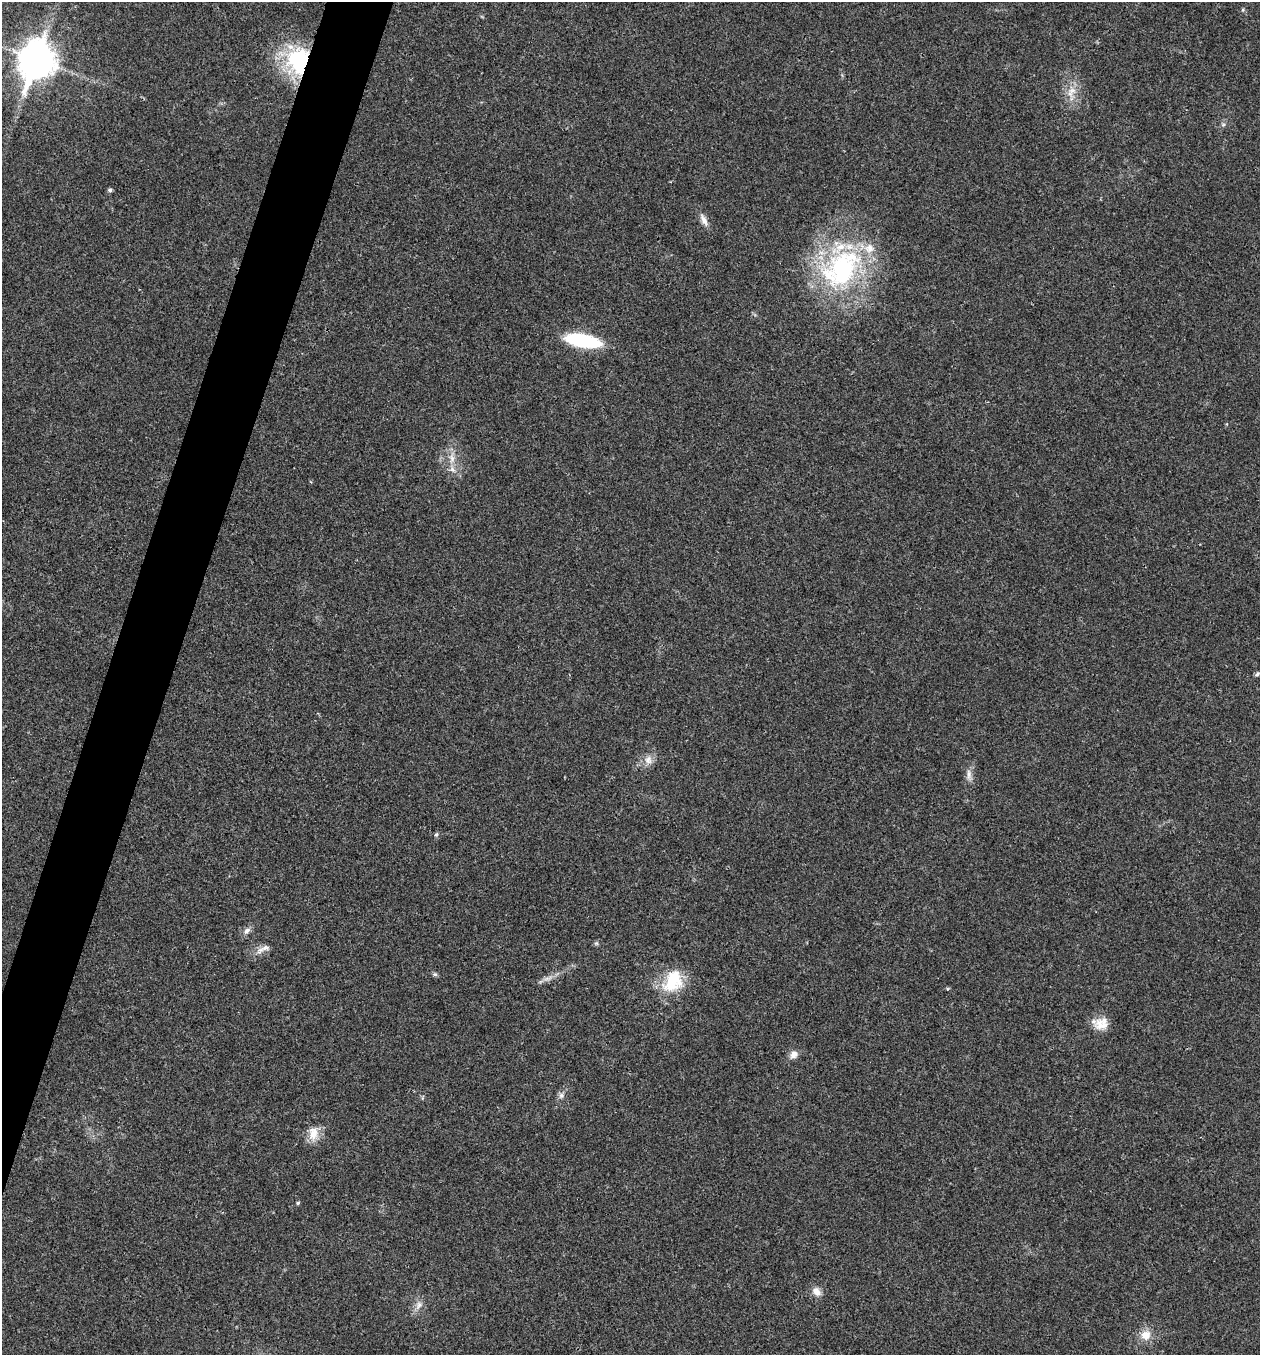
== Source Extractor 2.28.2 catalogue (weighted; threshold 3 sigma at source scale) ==
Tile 7 of 4 x 4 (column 3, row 2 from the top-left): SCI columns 2782-4039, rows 2707-4059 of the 5432 x 5417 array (HDU 1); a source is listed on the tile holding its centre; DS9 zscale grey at full resolution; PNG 1262 x 1357 px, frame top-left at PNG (2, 2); no overlay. Shown black and unused: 4% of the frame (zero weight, under 3 of 4 exposures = <1% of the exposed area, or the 3 px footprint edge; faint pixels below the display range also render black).
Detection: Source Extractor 2.28.2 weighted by HDU 2 'WHT'; one run over the whole footprint, this tile lists its part. Background 0.0212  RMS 0.004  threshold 0.0179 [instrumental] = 3 sigma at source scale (4.5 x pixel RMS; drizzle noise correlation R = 1.50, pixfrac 1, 0.05/0.05 arcsec/px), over >= 5 px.
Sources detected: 29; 4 inside a brighter listed object's ellipse — not listed separately; the other 25 listed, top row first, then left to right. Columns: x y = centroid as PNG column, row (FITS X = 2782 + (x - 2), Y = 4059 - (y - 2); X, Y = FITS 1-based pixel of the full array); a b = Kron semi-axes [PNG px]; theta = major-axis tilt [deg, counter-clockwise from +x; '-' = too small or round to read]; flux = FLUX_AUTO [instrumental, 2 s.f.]
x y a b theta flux
37 60 15 11 71 750
299 61 34 26 -76 42
1072 90 11 8 16 3.1
110 190 5 5 - 0.85
704 220 18 7 -64 2.6
842 269 62 40 62 67
583 340 32 10 -10 36
452 458 14 8 -85 3.4
1257 674 6 5 - 0.73
648 760 13 10 85 3.1
969 774 15 6 -88 2.2
436 834 6 5 - 0.65
247 931 10 7 41 1.7
263 949 24 7 25 3
435 974 6 5 - 0.69
547 979 10 4 9 1.4
673 981 30 21 59 16
1101 1025 21 14 -17 5.6
793 1054 10 8 57 2.5
561 1095 8 8 - 1.5
313 1133 19 13 81 5.5
298 1203 4 4 - 0.62
816 1291 14 10 -50 2.7
419 1305 11 8 55 2.4
1146 1335 13 13 - 4.7
Overlapping masked pixels (flux is a lower limit): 1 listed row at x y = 299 61